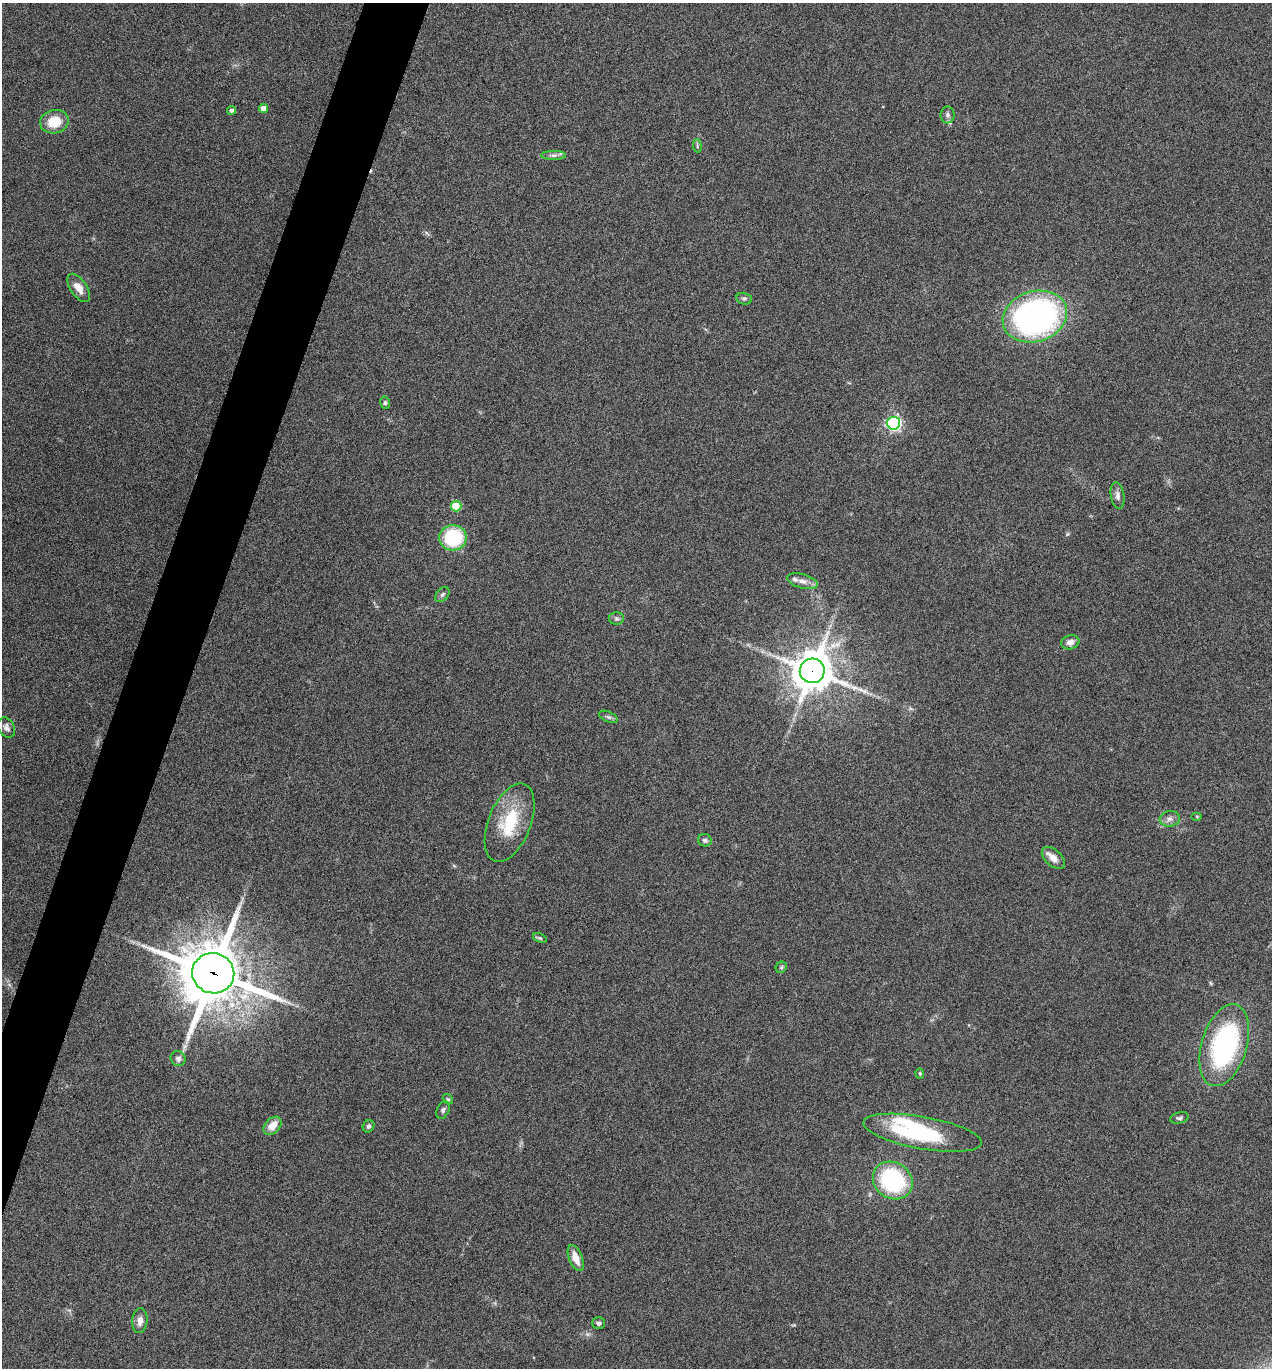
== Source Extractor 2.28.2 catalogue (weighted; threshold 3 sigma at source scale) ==
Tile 7 of 4 x 4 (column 3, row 2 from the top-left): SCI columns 2810-4079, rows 2736-4101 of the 5488 x 5474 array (HDU 1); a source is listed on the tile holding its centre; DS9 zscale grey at full resolution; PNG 1274 x 1370 px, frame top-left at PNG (2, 3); each listed source drawn as its Kron ellipse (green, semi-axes under 4 px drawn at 4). Shown black and unused: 4% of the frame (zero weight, under 5 of 9 exposures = <1% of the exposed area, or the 3 px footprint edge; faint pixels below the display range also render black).
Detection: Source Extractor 2.28.2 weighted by HDU 2 'WHT'; one run over the whole footprint, this tile lists its part. Background 0.171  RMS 0.0059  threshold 0.024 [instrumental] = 3 sigma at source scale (4.09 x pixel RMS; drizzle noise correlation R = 1.36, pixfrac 0.8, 0.05/0.05 arcsec/px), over >= 5 px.
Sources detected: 46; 1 inside a brighter object's white glare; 1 long thin detection or spike segment (spike, bleed or trail) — neither listed nor drawn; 2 inside a brighter listed object's ellipse — not listed separately; the other 42 listed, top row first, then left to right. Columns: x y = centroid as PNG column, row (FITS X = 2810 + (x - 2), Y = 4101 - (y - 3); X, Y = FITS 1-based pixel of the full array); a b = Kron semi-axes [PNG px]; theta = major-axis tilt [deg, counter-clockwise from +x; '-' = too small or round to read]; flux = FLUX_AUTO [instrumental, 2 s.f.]
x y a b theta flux
263 108 4 4 - 6.2
231 110 4 4 - 1.6
948 115 8 7 - 1.6
54 122 14 11 12 12
697 146 6 4 -85 0.89
553 155 12 4 0 1.9
79 288 16 8 -56 5.3
744 299 8 5 -13 1.2
1035 317 33 25 17 190
385 403 6 5 - 0.93
894 423 6 6 - 150
1117 496 13 6 -82 2.5
456 506 5 5 - 18
453 538 13 13 - 38
802 581 16 7 -15 3.5
442 594 8 6 49 1.4
616 618 8 6 -2 1.3
1070 642 9 7 19 3.1
812 671 12 12 - 1600
608 717 10 5 -24 1.4
6 728 10 8 -61 2.5
1197 817 5 3 - 0.46
1170 819 10 7 6 2.5
510 823 41 21 68 27
705 840 7 6 - 1.4
1053 858 14 8 -43 5.2
540 938 7 4 -24 0.87
781 967 6 5 - 0.89
213 973 21 20 - 3700
1224 1045 42 22 73 87
178 1059 8 7 - 2.2
920 1073 5 4 - 0.89
448 1099 5 4 - 0.74
443 1110 9 6 66 1.5
1179 1118 9 5 11 1.2
272 1126 10 7 47 7.1
369 1126 6 5 - 1.3
923 1133 60 16 -10 53
893 1180 21 18 -35 55
576 1258 14 6 -68 6.3
140 1321 12 7 85 3.7
598 1323 6 6 - 1.6
Overlapping masked pixels (flux is a lower limit): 2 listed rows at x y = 812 671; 213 973